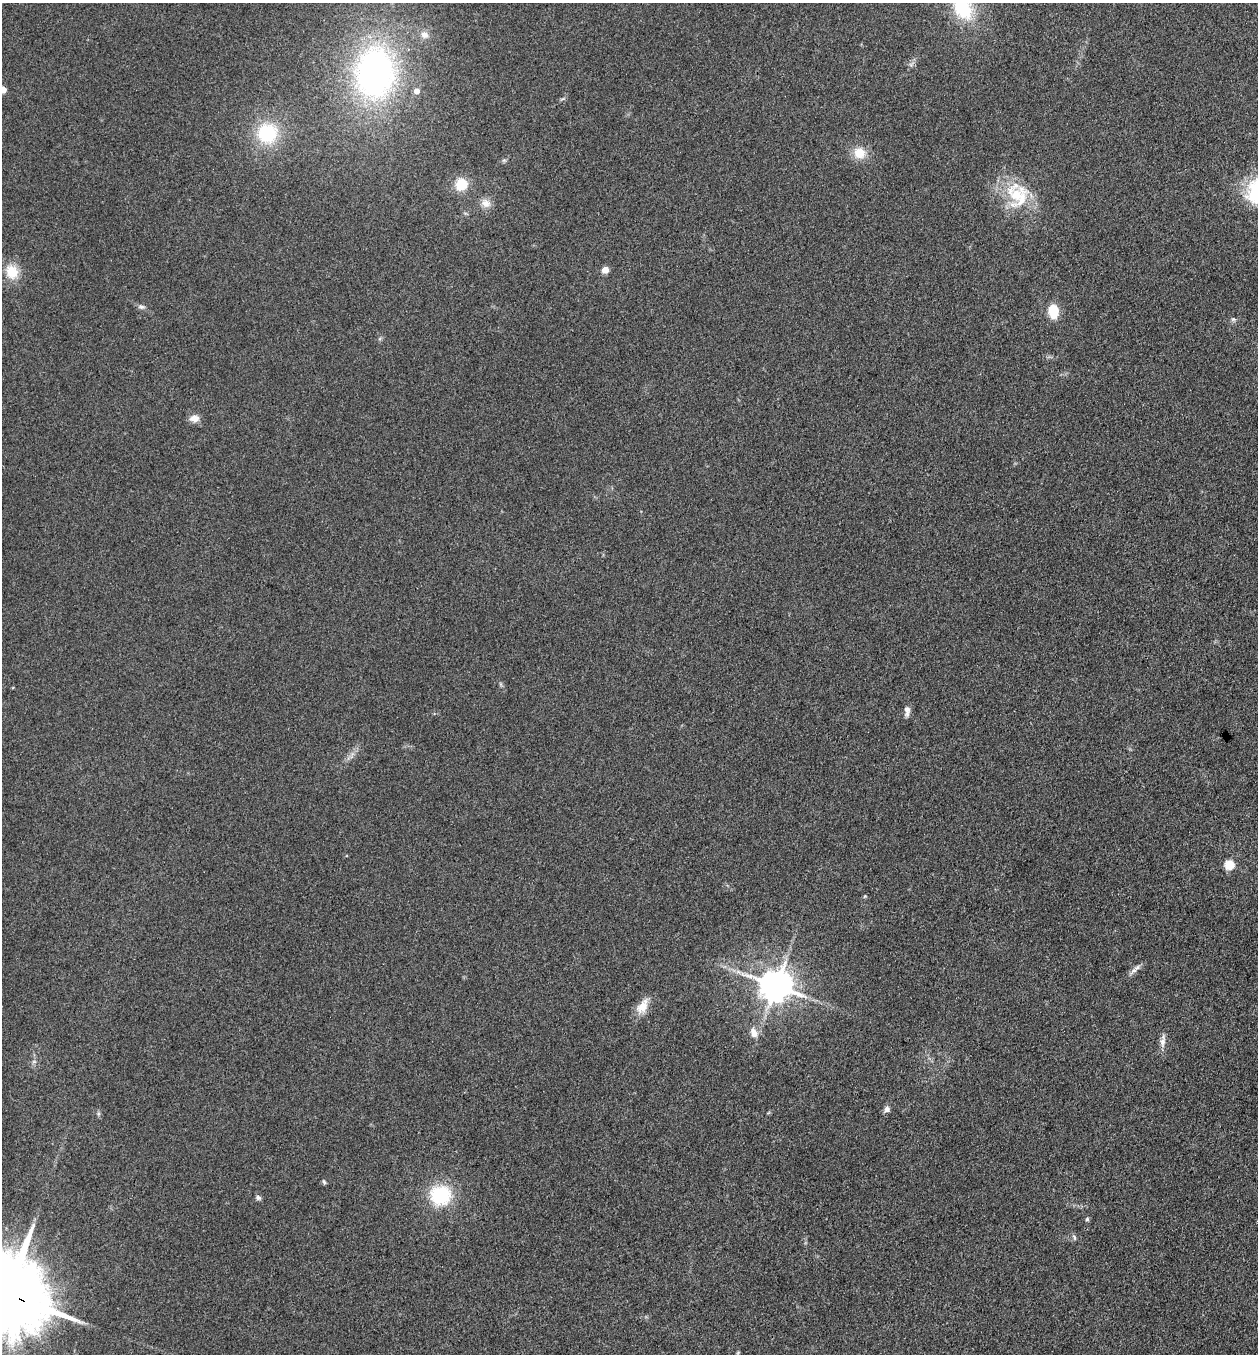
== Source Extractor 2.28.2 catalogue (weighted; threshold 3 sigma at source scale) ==
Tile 6 of 4 x 4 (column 2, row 2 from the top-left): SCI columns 1391-2646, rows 2704-4055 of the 5422 x 5408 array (HDU 1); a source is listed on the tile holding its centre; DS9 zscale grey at full resolution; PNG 1260 x 1356 px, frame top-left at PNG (2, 3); no overlay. Shown black and unused: <1% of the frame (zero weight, under 3 of 4 exposures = <1% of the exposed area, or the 3 px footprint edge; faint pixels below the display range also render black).
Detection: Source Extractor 2.28.2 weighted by HDU 2 'WHT'; one run over the whole footprint, this tile lists its part. Background 0.265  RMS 0.0092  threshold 0.0415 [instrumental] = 3 sigma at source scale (4.5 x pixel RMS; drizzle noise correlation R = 1.50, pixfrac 1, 0.05/0.05 arcsec/px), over >= 5 px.
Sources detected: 37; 1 inside a brighter listed object's ellipse — not listed separately; the other 36 listed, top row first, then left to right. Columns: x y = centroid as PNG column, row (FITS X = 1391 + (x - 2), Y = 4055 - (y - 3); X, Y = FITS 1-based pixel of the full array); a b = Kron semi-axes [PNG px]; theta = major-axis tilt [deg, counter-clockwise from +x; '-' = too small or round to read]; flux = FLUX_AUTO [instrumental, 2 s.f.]
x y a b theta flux
962 7 32 20 -58 56
424 35 11 10 - 6.3
911 64 7 4 19 1.9
375 73 52 39 87 290
3 89 4 4 - 14
416 91 5 5 - 7.5
267 133 22 21 - 54
859 153 12 11 - 17
504 160 7 4 18 1.5
461 184 13 12 - 20
1017 195 40 29 -89 47
485 203 14 11 -29 7.6
605 270 5 4 - 17
12 272 16 14 -66 20
141 307 9 6 -7 2.6
1053 311 15 10 -86 20
1233 319 6 5 - 1.7
194 418 12 8 3 6.9
907 711 14 7 89 4.6
1229 865 5 5 - 51
865 896 5 4 - 0.98
1137 968 11 6 30 4.1
738 972 7 5 -1 2.6
776 985 10 9 - 2000
642 1006 22 12 56 13
754 1033 12 8 -73 8
1163 1041 21 6 83 6
34 1062 6 4 0 1.6
887 1109 8 7 - 3.5
98 1114 6 4 72 1.5
324 1182 7 4 -75 1.5
440 1195 18 17 - 62
258 1198 7 6 - 2.3
1087 1219 5 5 - 1.4
1074 1237 8 4 -69 1.7
6 1294 32 20 -18 16000
Overlapping masked pixels (flux is a lower limit): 1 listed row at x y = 6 1294
Isophote crosses this tile's border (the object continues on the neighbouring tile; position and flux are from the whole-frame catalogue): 3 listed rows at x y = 962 7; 3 89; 6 1294